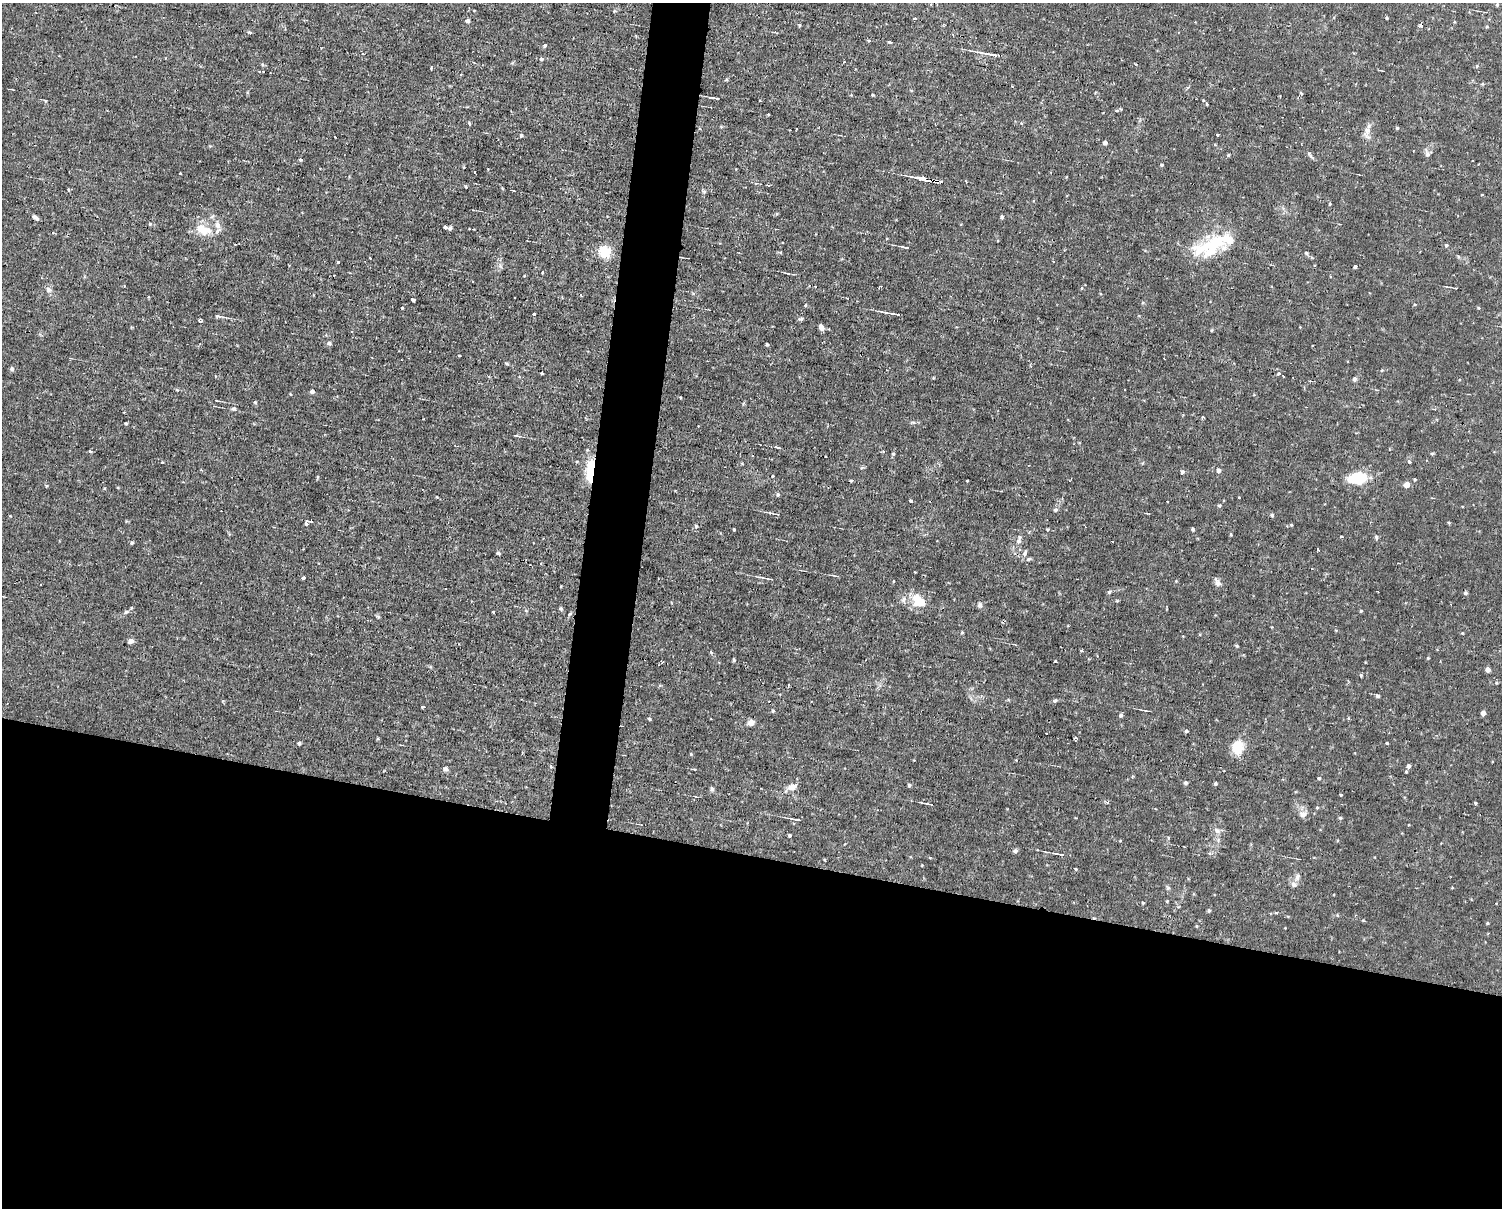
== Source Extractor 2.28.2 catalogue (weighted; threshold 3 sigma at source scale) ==
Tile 11 of 3 x 4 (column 2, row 4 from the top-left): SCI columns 1640-3139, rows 182-1387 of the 4978 x 5004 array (HDU 1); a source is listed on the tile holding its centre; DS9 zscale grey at full resolution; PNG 1504 x 1210 px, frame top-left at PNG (2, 3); no overlay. Shown black and unused: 32% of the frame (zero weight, under 2 of 3 exposures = <1% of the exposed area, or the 3 px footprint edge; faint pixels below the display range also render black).
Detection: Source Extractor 2.28.2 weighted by HDU 2 'WHT'; one run over the whole footprint, this tile lists its part. Background 0.0153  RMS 0.0031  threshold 0.0141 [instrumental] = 3 sigma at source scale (4.5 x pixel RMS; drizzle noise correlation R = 1.50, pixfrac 1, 0.05/0.05 arcsec/px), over >= 5 px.
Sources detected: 217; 1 inside a brighter object's white glare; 15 cosmic-ray / hot-pixel residue — not listed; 6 inside a brighter listed object's ellipse — not listed separately; the other 195 listed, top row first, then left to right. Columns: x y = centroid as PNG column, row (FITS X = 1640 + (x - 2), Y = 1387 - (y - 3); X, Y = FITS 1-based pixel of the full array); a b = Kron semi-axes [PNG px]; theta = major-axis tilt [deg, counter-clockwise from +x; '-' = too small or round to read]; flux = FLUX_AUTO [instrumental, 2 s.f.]
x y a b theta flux
1497 5 5 3 - 0.47
1386 18 3 3 - 0.34
915 19 3 3 - 0.86
467 21 4 4 - 0.99
869 41 3 3 - 0.42
890 42 3 3 - 4.3
545 45 3 3 - 1
363 54 4 3 - 0.31
990 54 24 4 -9 2.6
541 59 6 5 - 0.46
1477 66 5 4 - 0.33
431 68 3 2 - 0.48
259 71 4 2 - 0.27
1301 93 4 3 - 0.49
873 95 4 3 - 0.27
714 98 11 2 -8 0.7
1207 104 4 3 - 0.34
1117 110 4 3 - 1.2
469 124 3 3 - 0.8
1397 128 4 4 - 0.42
700 129 4 3 - 0.31
1367 130 14 8 68 2
1217 134 3 3 - 1.3
521 135 5 4 - 0.52
1105 143 4 4 - 1.2
1427 154 8 6 -68 0.9
1228 155 5 4 - 0.32
1310 155 9 4 -48 0.64
300 160 4 3 - 0.36
1162 165 3 3 - 0.42
475 172 3 2 - 0.28
180 173 3 3 - 0.81
926 180 17 3 -13 9.5
937 181 3 3 - 50
966 181 4 3 - 0.35
466 187 4 3 - 0.31
502 188 5 3 - 0.27
704 192 6 4 -19 0.43
1330 204 4 3 - 0.26
35 217 8 4 -31 0.8
1002 217 4 3 - 0.59
150 224 4 4 - 0.31
445 227 4 3 - 2.6
450 228 4 3 - 0.67
203 230 24 13 -24 5.9
1213 243 52 15 20 15
1446 245 4 4 - 0.49
905 247 8 3 -12 0.69
604 252 14 14 - 5.7
780 252 4 3 - 0.35
1306 253 5 4 - 0.49
338 263 3 3 - 0.93
1355 267 3 3 - 0.83
788 273 5 2 - 0.3
524 276 3 2 - 0.38
124 286 3 2 - 0.31
880 286 4 2 - 0.55
1456 288 4 3 - 0.25
49 290 9 7 -59 1
412 300 4 3 - 3.7
806 305 3 3 - 0.82
402 308 3 3 - 0.25
1479 308 4 3 - 0.28
884 312 16 3 -9 0.99
534 314 3 3 - 2.8
895 314 7 2 -8 1
218 316 6 4 -7 0.95
801 319 5 4 - 0.49
200 321 4 3 - 0.57
821 327 6 4 -61 1.7
351 332 3 3 - 0.32
329 343 6 5 - 0.58
767 344 3 3 - 0.49
506 363 5 4 - 0.37
12 369 6 5 - 0.59
542 373 3 2 - 0.32
1354 379 5 4 - 0.97
312 391 4 4 - 1
290 394 4 2 - 0.22
255 402 5 4 - 0.39
234 409 6 5 - 0.58
1434 409 4 4 - 0.34
1203 417 3 3 - 0.6
423 419 2 2 - 0.23
126 423 4 3 - 0.35
516 435 6 3 -9 0.37
90 451 3 2 - 0.9
1432 453 6 3 19 0.3
893 454 5 4 - 0.35
753 456 3 2 - 0.42
1409 462 4 3 - 0.86
162 463 3 3 - 0.74
1219 470 4 4 - 1.2
591 472 16 5 86 19
1182 472 5 4 - 0.74
1359 478 12 7 6 21
851 480 4 3 - 0.47
1407 484 5 5 - 2.5
778 495 5 5 - 0.55
1239 498 3 2 - 0.55
911 501 4 3 - 1.7
1219 505 5 4 - 0.41
1055 510 5 4 - 0.48
777 514 6 3 -22 0.44
1272 515 4 4 - 0.64
311 521 6 4 4 0.55
306 523 6 4 83 0.62
1291 525 4 3 - 0.3
696 526 5 4 - 0.43
734 529 3 2 - 0.34
1048 529 4 2 - 0.36
1193 529 4 4 - 0.47
1342 537 3 3 - 0.85
1376 537 6 4 -89 0.55
1019 541 7 6 - 0.83
132 543 4 4 - 0.41
1317 550 3 3 - 0.96
498 553 5 4 - 0.47
1025 553 8 5 67 0.79
1028 559 6 4 26 0.52
303 577 3 3 - 0.92
771 579 5 3 - 0.39
1217 582 13 6 -62 1.1
1109 592 6 4 45 0.41
1466 593 5 5 - 0.58
903 599 9 6 61 1.2
919 601 15 11 -43 7
980 605 7 6 - 0.73
561 608 5 5 - 0.46
526 610 5 3 - 0.3
1361 611 4 4 - 0.32
126 612 6 4 42 0.55
493 612 3 3 - 2.3
569 614 3 3 - 0.75
378 616 6 4 -20 0.4
1462 633 4 3 - 0.24
131 641 6 5 - 1.1
1237 646 4 4 - 0.38
1082 651 5 3 - 0.36
1428 658 4 4 - 0.27
734 660 5 3 - 0.37
1055 661 3 3 - 0.66
1488 670 4 4 - 1.7
1361 675 4 4 - 0.37
788 685 4 3 - 0.3
1378 696 4 3 - 0.67
423 707 4 3 - 1.6
773 711 4 4 - 0.43
1146 711 7 3 -19 0.39
1483 713 5 5 - 0.89
1121 715 4 4 - 0.72
649 719 5 3 - 0.29
751 722 8 7 - 1.3
1186 731 4 4 - 0.52
1046 733 2 2 - 0.36
1075 738 3 3 - 0.5
299 743 4 3 - 0.62
1387 743 3 3 - 0.33
1237 746 11 9 88 9.4
522 753 3 2 - 0.32
691 754 4 3 - 0.25
551 766 5 3 - 0.33
1408 766 5 4 - 0.84
445 769 6 5 - 0.84
1406 772 4 3 - 0.37
1319 778 4 4 - 0.46
1186 783 5 4 - 0.6
1216 783 4 4 - 0.51
909 785 4 3 - 0.51
792 787 12 7 19 2.1
712 789 6 5 - 0.57
1340 794 3 3 - 0.5
1107 802 4 3 - 0.65
1475 803 4 3 - 0.37
928 804 11 2 -12 0.58
1317 807 4 4 - 0.31
1303 814 11 8 -5 1.5
1340 818 5 4 - 0.38
795 819 13 3 -8 1
1217 831 9 6 -62 1
789 835 3 3 - 0.61
1168 838 5 3 - 0.3
1015 851 5 5 - 0.84
1060 854 12 4 -12 1
1075 869 3 3 - 0.52
1297 877 10 6 74 1.2
1293 884 8 7 - 1.2
1168 888 6 5 - 0.5
1167 901 4 3 - 0.25
1143 903 4 3 - 0.35
1496 903 2 2 - 0.25
1209 910 4 4 - 0.59
1276 912 4 3 - 0.46
1487 923 4 3 - 0.32
1196 926 5 3 - 0.28
Overlapping masked pixels (flux is a lower limit): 3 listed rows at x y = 926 180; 937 181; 591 472
Unlisted compact peaks at least as high as the median listed source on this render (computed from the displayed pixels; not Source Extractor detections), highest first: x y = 1054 701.